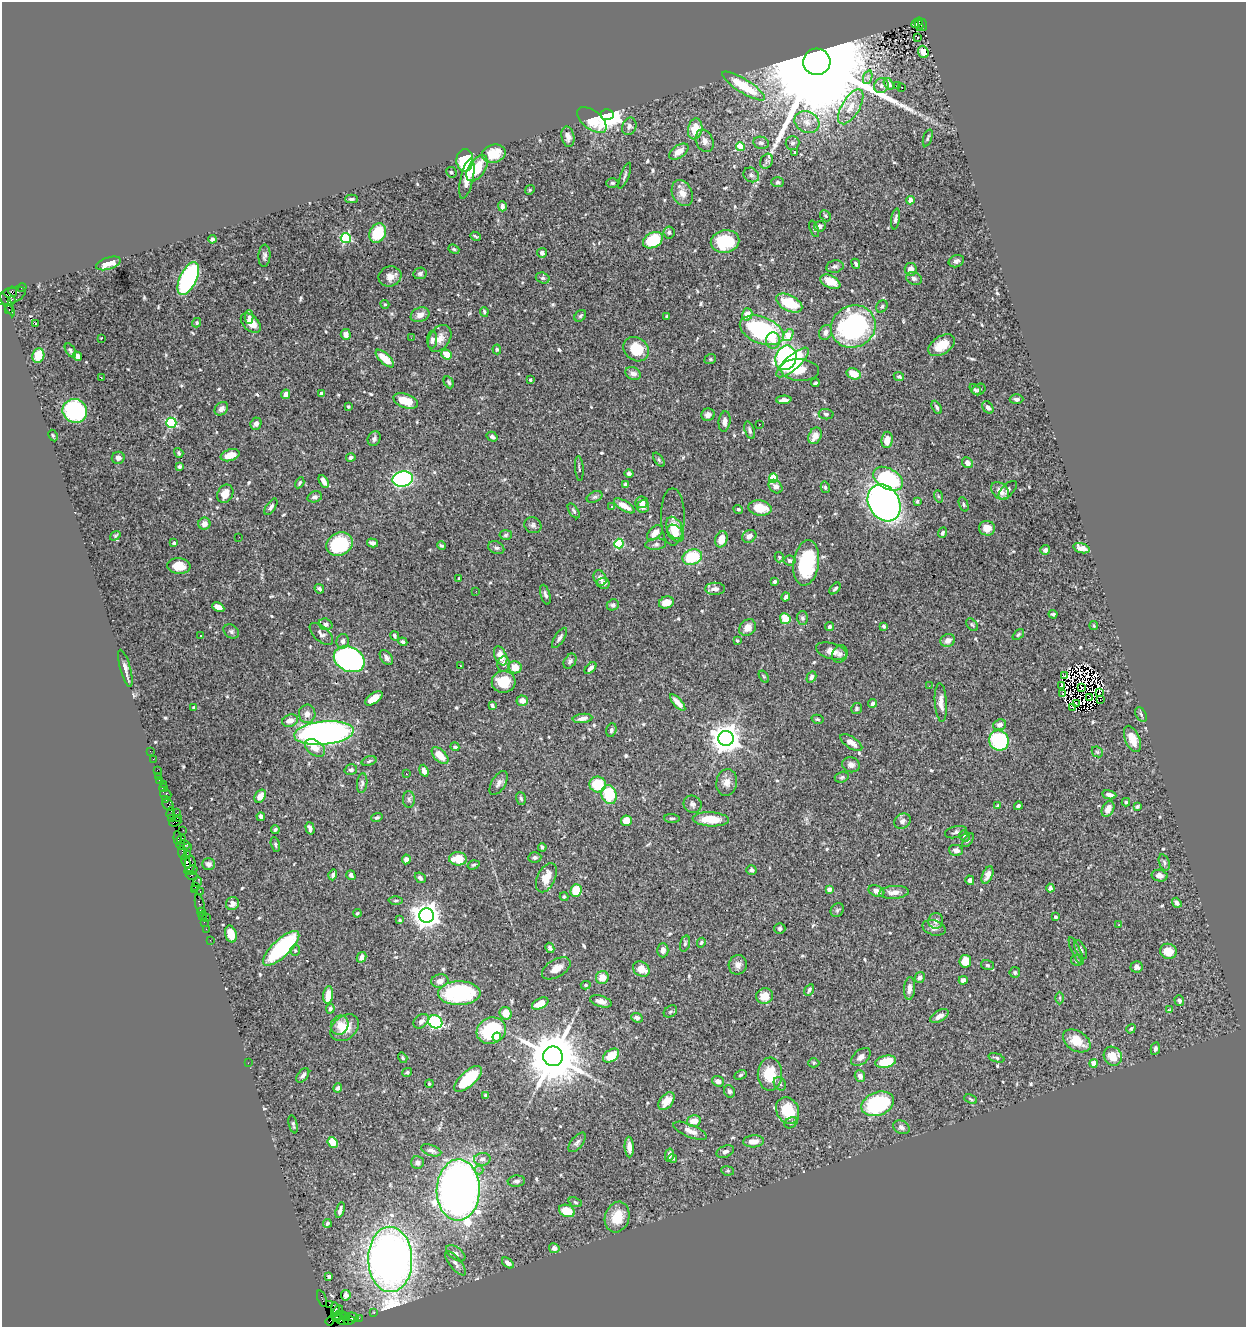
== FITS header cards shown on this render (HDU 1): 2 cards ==
NAXIS1  =                 1244
NAXIS2  =                 1325

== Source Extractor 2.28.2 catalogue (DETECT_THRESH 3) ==
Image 1244 x 1325 px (HDU 1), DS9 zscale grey, 1 PNG px = 1 image px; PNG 1248 x 1329 px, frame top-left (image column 1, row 1325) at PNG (2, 2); each listed source drawn as its Kron ellipse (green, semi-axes under 4 px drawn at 4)
Background 1.16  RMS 0.029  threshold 0.0857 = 3 sigma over >= 5 px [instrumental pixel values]
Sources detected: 625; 8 with non-positive FLUX_AUTO (blend fragments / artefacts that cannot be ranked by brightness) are neither listed nor drawn; of the other 617, the 500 brightest by FLUX_AUTO listed and drawn (117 fainter detections omitted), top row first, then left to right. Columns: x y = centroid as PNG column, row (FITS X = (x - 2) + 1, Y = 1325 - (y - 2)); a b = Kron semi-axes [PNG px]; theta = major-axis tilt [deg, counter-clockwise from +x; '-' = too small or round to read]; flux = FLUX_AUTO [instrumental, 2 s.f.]
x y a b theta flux
917 22 6 2 34 150
919 25 6 2 -80 47
922 25 6 3 -71 250
917 37 3 3 - 5.1
923 52 6 5 - 12
817 62 13 13 - 110000
868 77 7 4 72 4.6
889 84 6 4 -54 9.1
743 86 25 7 -32 87
881 86 7 7 - 6.3
897 86 3 2 - 3
902 87 3 2 - 15
851 107 19 9 59 28
607 115 6 5 - 2200
592 120 17 9 -38 46
807 122 13 10 -30 18
629 126 9 7 68 6.7
695 129 10 7 79 38
568 137 10 6 -79 9.7
928 138 9 3 71 2.9
705 141 12 8 -67 12
761 143 8 6 -11 5.8
792 143 7 7 - 5.7
740 146 4 4 - 45
679 152 11 6 34 16
795 153 4 3 - 4.5
494 154 12 9 13 39
465 160 11 8 88 110
766 161 8 6 66 4.9
477 168 15 8 56 51
451 172 5 5 - 3.1
751 175 8 7 - 5.6
625 176 14 3 68 4.2
467 179 21 6 77 24
778 182 6 5 - 4.2
612 183 6 4 0 3.4
530 190 5 4 - 2.8
682 193 13 10 -64 18
352 199 6 4 0 4.1
910 200 4 4 - 29
502 206 5 4 - 6.6
825 216 6 5 - 2.9
895 219 10 4 81 7.1
820 226 6 5 - 7.8
814 229 8 3 -70 2.9
669 232 6 5 - 4.8
378 233 10 8 65 87
476 236 5 2 - 2.8
346 238 5 5 - 160
212 239 4 4 - 4.6
653 240 11 7 28 110
725 241 14 11 11 99
454 249 6 4 -22 3
542 253 5 5 - 9.8
264 256 11 6 86 5.9
956 261 8 6 22 5.8
108 263 13 6 18 26
856 264 5 3 - 4.2
835 266 9 6 12 5.5
911 269 6 6 - 15
420 273 7 5 9 6.6
390 276 11 10 - 18
543 278 7 5 -18 3.7
914 278 8 6 -24 5.4
188 279 18 8 65 320
830 282 11 6 -25 34
22 287 4 3 - 81
13 291 5 3 - 120
10 296 16 8 21 870
11 300 4 2 - 110
789 303 14 8 -28 79
385 304 4 4 - 2.7
8 305 13 3 -62 76
882 306 6 5 - 3.7
9 310 3 2 - 320
484 312 5 3 - 3.4
747 314 6 5 - 23
420 315 10 7 22 14
580 316 7 5 46 3.4
249 317 6 4 -88 5
667 317 3 3 - 5.1
196 323 5 4 - 3.2
251 323 12 7 -43 24
35 324 3 2 - 51
853 326 23 20 30 360
762 330 23 13 -21 270
825 332 8 6 59 9.6
346 334 5 5 - 11
788 335 7 4 54 41
101 338 3 2 - 5.1
411 338 2 2 - 4.1
440 338 14 10 56 18
432 340 9 5 86 6.4
773 341 8 7 - 13
941 345 15 9 33 33
497 349 5 4 - 2.7
636 349 13 11 -38 48
70 350 7 4 -56 3.5
447 354 5 4 - 29
38 355 7 6 - 35
77 356 5 4 - 9.2
385 358 11 5 -43 36
786 358 12 10 70 270
710 359 6 4 21 2.8
793 362 20 7 42 130
800 370 19 11 -4 39
633 374 8 6 -24 11
854 374 7 5 -24 29
101 377 4 2 - 4
899 377 5 4 - 3
530 380 3 3 - 2.9
449 382 6 4 -61 3.6
815 383 4 3 - 3.3
979 389 7 5 30 3.5
975 390 6 4 -40 3.2
321 393 3 3 - 3
286 394 5 4 - 12
1016 399 7 5 0 4.9
784 400 8 4 2 8.3
406 401 12 7 -20 38
348 407 3 3 - 2.8
937 407 7 3 -62 4.5
988 407 7 5 -52 7.6
221 409 7 6 - 9.8
75 411 12 11 - 230
826 414 7 5 -8 4
708 415 7 6 - 10
725 421 10 6 83 11
171 423 5 5 - 160
256 424 6 5 - 6.4
759 424 2 2 - 4.3
750 430 9 4 -70 5.1
53 435 6 4 -62 2.7
815 436 9 6 64 20
492 437 6 4 -32 5.6
374 439 7 6 - 5.3
887 440 8 5 82 19
179 453 5 4 - 3.5
230 455 10 5 16 22
351 457 5 4 - 4.8
118 458 6 6 - 7.5
659 460 8 4 -55 2.9
967 463 6 5 - 13
179 466 4 4 - 3
579 468 12 3 -86 3.2
629 474 4 4 - 4.9
773 478 4 4 - 71
403 479 10 7 10 340
888 479 16 10 -30 150
324 481 7 4 -62 10
300 483 6 4 59 3.2
625 484 4 3 - 3.9
775 487 8 5 -44 7.7
825 487 6 4 -76 3.2
1008 490 11 6 46 6.5
1000 491 10 7 -44 18
225 494 9 7 59 20
938 496 6 4 -71 2.9
315 497 7 5 15 5.8
595 497 8 5 26 4.2
917 501 4 3 - 2.8
641 502 6 5 - 9.7
884 503 19 15 -59 1000
964 504 7 4 -69 3.3
624 506 12 5 -31 19
643 506 6 5 - 11
271 507 9 4 55 5.3
611 507 3 2 - 2.7
760 508 12 7 -9 35
738 509 5 4 - 3.2
574 511 8 4 -56 3.3
673 517 28 12 -90 17
204 524 6 6 - 12
533 525 9 7 -32 6.1
675 528 12 7 -64 34
987 528 8 7 - 18
655 533 9 6 43 18
675 533 10 7 -45 22
942 533 5 4 - 3.7
506 535 6 4 5 3.3
115 536 6 4 35 2.8
749 536 7 6 - 9.5
239 537 2 2 - 3.7
721 539 8 6 73 24
174 543 4 3 - 2.8
372 543 5 4 - 6
339 544 14 11 26 120
619 544 5 4 - 100
656 544 10 5 7 5.8
442 546 4 3 - 2.7
496 548 8 6 -25 4.7
1082 548 8 5 -17 15
1045 550 5 4 - 7.3
692 557 10 7 17 75
779 557 5 4 - 2.9
790 561 6 5 - 4.7
806 563 23 12 81 140
179 566 11 8 -6 34
459 578 3 3 - 3.4
600 578 8 6 -64 12
774 581 4 3 - 4
603 583 6 5 - 5.4
319 589 5 4 - 4.3
715 589 10 6 1 11
835 589 7 3 48 3.8
476 591 2 2 - 4.2
545 595 10 4 -74 5.7
786 597 5 3 - 5
666 602 7 6 - 19
613 605 6 5 - 4.7
218 607 6 4 -28 17
1053 614 4 3 - 3.9
802 618 7 5 -90 4.4
785 619 5 5 - 35
326 624 7 5 -18 7.3
972 625 7 4 -52 3
884 626 4 4 - 3.1
1094 626 4 4 - 2.6
829 627 4 4 - 4.7
748 628 9 7 45 16
231 632 8 6 -34 5.3
321 634 14 7 -43 8.7
1018 635 7 4 42 2.8
201 636 3 3 - 11
395 636 5 3 - 3.2
559 638 11 4 58 7.2
737 640 4 3 - 2.9
948 640 7 6 - 12
343 641 7 6 - 7.6
403 642 4 4 - 4.3
831 651 16 8 -16 17
840 654 9 7 64 7
501 656 10 6 -66 23
386 657 8 5 -54 7.1
349 659 16 12 -25 650
570 661 8 5 56 4.8
503 664 8 6 81 8.7
460 665 3 2 - 2.7
515 667 6 6 - 26
125 668 19 5 -75 9.8
590 668 7 4 45 7.8
1065 675 4 2 - 2.8
764 677 7 4 -58 2.9
811 677 6 4 60 6
504 682 12 11 - 41
929 686 2 2 - 4.7
1062 686 3 2 - 10
1082 688 3 2 - 3.1
1099 692 4 2 - 3
1063 694 3 2 - 3
1090 697 3 2 - 4
374 698 10 5 35 23
1100 700 2 2 - 14
522 701 6 5 - 14
678 702 10 4 -48 16
941 702 19 6 -87 14
872 703 4 4 - 4.1
1076 703 4 2 - 3.3
492 705 4 3 - 3.2
194 707 4 3 - 3.2
1072 707 3 2 - 6.1
856 709 5 5 - 3.4
307 714 9 8 - 12
1141 714 8 5 -63 4
582 718 10 4 7 9.2
817 719 6 4 -15 2.9
290 721 8 6 16 14
999 725 6 5 - 8.1
611 730 7 5 73 4.5
324 733 30 11 5 800
726 738 7 7 - 2900
1132 739 14 7 -68 28
999 741 10 9 - 200
851 743 12 5 -33 12
455 747 4 3 - 2.8
315 748 11 7 -35 21
150 751 2 2 - 9.3
1097 752 6 5 - 3.3
440 755 10 6 -46 26
153 759 2 2 - 8.7
369 761 8 4 18 3.9
851 765 9 7 -16 8.8
157 770 2 2 - 30
351 770 6 5 - 5.1
424 771 6 4 -69 9.6
406 774 3 3 - 6.5
158 776 2 2 - 13
842 777 7 5 17 3.2
160 780 3 3 - 95
727 782 13 10 82 14
362 783 10 5 83 5.4
499 783 13 7 58 8.8
163 784 2 2 - 13
598 784 8 8 - 55
163 788 4 2 - 18
166 795 6 5 - 220
609 795 10 7 -72 79
1109 795 7 4 -10 9.7
260 796 7 5 55 14
165 799 3 2 - 56
409 799 8 6 -87 4.3
521 799 6 4 -72 3.5
1126 802 4 3 - 3
168 804 6 5 - 180
693 804 9 8 - 7
998 806 4 3 - 3.5
1018 806 4 3 - 4.1
1137 807 4 3 - 2.6
1108 809 8 6 64 16
177 812 3 2 - 120
171 813 6 3 79 82
261 817 4 4 - 8.7
179 818 4 2 - 96
377 818 6 4 18 3.8
672 818 7 3 -3 3.1
172 819 3 2 - 65
711 819 18 7 -3 41
626 821 5 5 - 22
903 821 9 7 37 6.9
175 822 6 3 22 99
310 828 6 4 -75 6
183 830 2 2 - 16
275 830 4 3 - 3.1
956 832 11 6 13 5.1
964 836 5 5 - 4.4
178 838 7 3 -85 150
181 839 5 3 - 100
968 840 8 3 56 2.7
275 844 8 4 -74 3.4
183 845 7 5 1 210
187 847 4 3 - 170
542 847 4 3 - 3.3
956 850 7 5 -12 9.7
183 853 7 3 -78 190
187 854 2 2 - 57
535 857 6 5 - 5.3
406 859 5 4 - 8.1
458 859 9 6 -5 55
186 862 7 3 -74 230
1164 862 8 5 -72 4.3
190 864 8 5 83 340
208 864 6 6 - 7.3
473 865 6 4 17 3.1
191 870 7 3 18 340
751 870 5 4 - 4.4
333 875 5 4 - 5.3
351 875 5 4 - 5.5
987 875 9 5 67 11
192 876 6 3 -19 69
1160 876 8 6 -11 8.8
420 878 6 4 -40 5.7
546 878 15 9 64 28
970 880 5 4 - 6.2
197 881 5 2 - 94
195 886 3 2 - 28
1050 888 4 4 - 8.8
829 889 4 4 - 18
194 890 3 3 - 33
576 890 6 5 - 48
200 891 3 2 - 39
876 891 8 5 -20 8.5
894 892 15 6 5 14
564 897 4 4 - 2.9
396 900 7 3 0 2.8
1177 903 5 4 - 5.3
200 904 10 4 -78 180
232 904 7 6 - 11
837 910 7 6 - 3.8
201 912 4 3 - 77
357 913 4 4 - 2.6
427 915 7 7 - 2000
202 916 4 3 - 110
206 917 2 2 - 94
1055 917 4 3 - 3.4
400 920 4 4 - 3.4
936 921 8 7 - 9.2
204 922 3 2 - 25
1119 925 3 3 - 5.3
934 928 12 7 -16 10
206 929 2 2 - 22
780 929 5 5 - 3.7
231 934 8 5 -74 28
210 940 2 2 - 16
685 943 8 4 74 3.7
701 943 5 4 - 3.2
281 948 23 8 43 210
550 948 5 3 - 5.4
1081 949 10 5 -62 4.9
295 950 5 4 - 3
663 950 7 5 -90 9
1076 951 15 4 -66 5.3
1168 951 8 7 - 27
362 957 5 4 - 9.1
1076 960 6 5 - 3.2
965 961 6 6 - 32
738 965 10 9 - 11
987 965 6 5 - 3.2
1136 967 6 5 - 8.8
556 968 16 9 31 17
641 969 9 7 -32 24
1015 972 5 5 - 3.7
920 977 5 5 - 6.7
602 978 6 6 - 23
963 980 4 4 - 6.2
440 981 8 6 13 13
586 985 5 4 - 2.8
910 989 11 5 85 10
809 990 6 4 59 4.6
459 993 21 12 1 190
328 995 9 5 82 28
765 996 8 7 - 22
1060 998 6 4 -90 2.7
1179 1000 5 4 - 4.7
601 1001 11 5 -16 12
540 1004 9 5 29 25
330 1009 5 4 - 3.4
1170 1010 3 2 - 27
670 1011 7 5 34 3.6
506 1013 6 6 - 26
939 1016 10 5 31 12
637 1018 6 4 -24 6
421 1021 8 6 40 7.9
435 1022 7 6 - 250
340 1025 10 8 67 19
345 1028 16 11 39 33
1131 1029 5 4 - 2.8
491 1031 15 13 26 140
497 1037 4 4 - 8.2
1077 1041 15 10 -31 35
1155 1049 6 4 80 5.4
553 1056 10 9 - 13000
611 1056 9 5 35 32
1113 1056 10 8 -52 32
861 1057 11 7 41 11
403 1058 5 4 - 2.9
996 1058 8 4 -18 3.4
886 1062 10 6 13 57
248 1063 2 2 - 7.5
814 1063 5 4 - 2.7
1093 1063 4 4 - 22
407 1072 5 4 - 3.2
770 1074 16 12 -90 55
303 1075 8 5 52 5.9
740 1075 6 4 28 3
860 1076 6 5 - 9.5
468 1079 17 7 42 93
718 1081 6 5 - 9.3
429 1084 4 3 - 3.1
780 1084 7 5 -58 4.4
338 1088 5 4 - 5.3
729 1091 6 5 - 4.7
486 1095 3 3 - 2.8
971 1099 7 3 -24 2.6
666 1101 10 6 53 18
878 1104 17 11 22 200
788 1111 14 11 -64 64
694 1121 7 5 13 22
791 1123 7 5 29 4
293 1124 9 3 -77 3
901 1127 8 6 -28 7.4
690 1131 18 6 -23 16
754 1141 10 6 4 14
333 1142 6 4 -50 26
577 1142 11 5 51 6
629 1147 10 4 -86 13
431 1150 10 5 -18 6.5
725 1152 9 5 22 6.3
669 1155 7 4 77 6.6
673 1158 4 3 - 2.7
482 1159 8 6 5 7.6
417 1162 6 6 - 6.1
479 1170 4 4 - 4.9
728 1171 6 4 -10 2.8
516 1181 9 5 4 5.5
458 1190 30 21 89 1400
575 1202 7 4 -21 3.1
340 1210 8 3 74 6.1
567 1211 8 6 -23 44
617 1217 15 12 72 42
327 1223 4 3 - 3.6
554 1248 5 5 - 9.2
456 1253 11 6 -36 7
390 1259 33 22 -89 1600
455 1263 15 5 -51 8.4
508 1263 7 4 -39 7.8
329 1276 4 3 - 4.2
346 1295 5 4 - 6.8
322 1299 8 3 -68 81
329 1305 2 2 - 17
335 1308 6 4 -77 260
337 1311 7 2 41 180
374 1313 3 2 - 20
340 1315 6 4 19 200
346 1316 4 3 - 75
337 1317 5 3 - 110
353 1317 6 3 -17 97
359 1318 2 2 - 25
349 1320 6 3 10 70
330 1321 4 2 - 20
343 1321 6 3 -2 150
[117 fainter detections neither listed nor drawn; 8 non-positive-flux detections neither listed nor drawn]